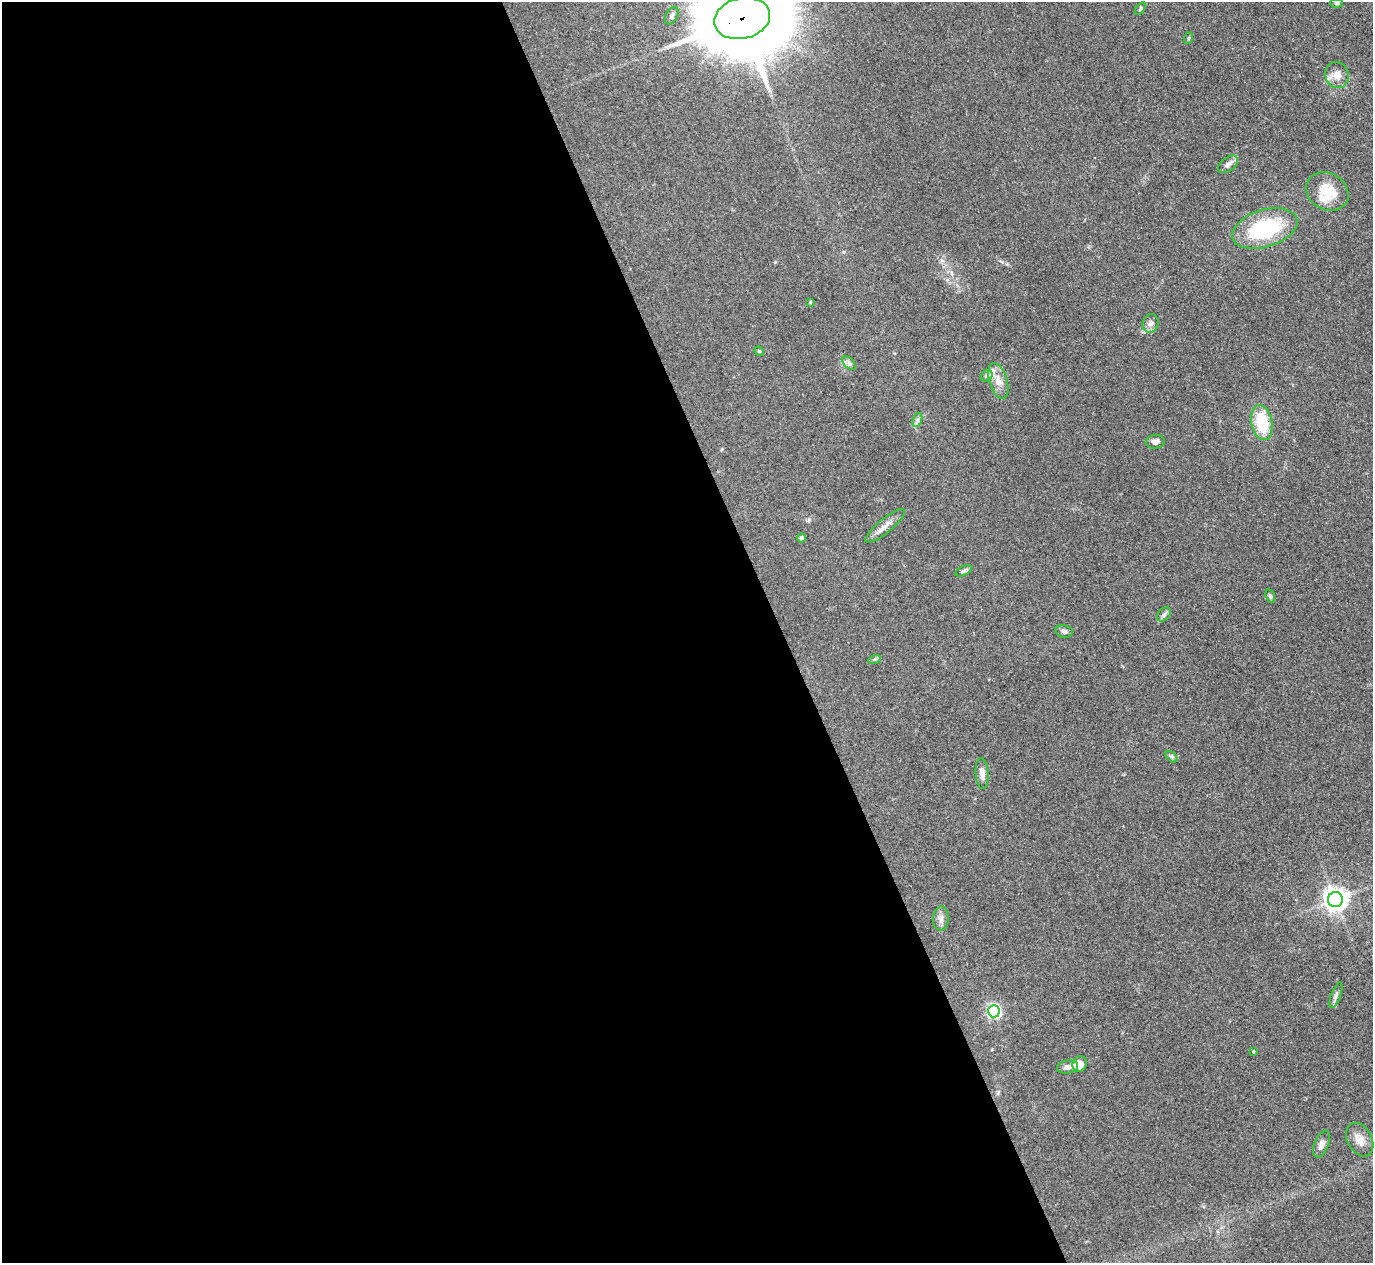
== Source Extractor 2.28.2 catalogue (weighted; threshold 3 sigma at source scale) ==
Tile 9 of 4 x 4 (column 1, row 3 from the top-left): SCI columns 3-1373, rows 1541-2801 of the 5489 x 5476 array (HDU 1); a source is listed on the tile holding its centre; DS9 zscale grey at full resolution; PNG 1375 x 1265 px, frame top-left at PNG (2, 2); each listed source drawn as its Kron ellipse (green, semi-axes under 4 px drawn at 4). Shown black and unused: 57% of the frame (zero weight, under 3 of 4 exposures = <1% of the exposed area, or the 3 px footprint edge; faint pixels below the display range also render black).
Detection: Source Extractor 2.28.2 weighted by HDU 2 'WHT'; one run over the whole footprint, this tile lists its part. Background 0.114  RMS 0.0067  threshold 0.03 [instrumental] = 3 sigma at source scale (4.5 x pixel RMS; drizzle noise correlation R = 1.50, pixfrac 1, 0.05/0.05 arcsec/px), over >= 5 px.
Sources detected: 38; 2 inside a brighter listed object's ellipse — not listed separately; the other 36 listed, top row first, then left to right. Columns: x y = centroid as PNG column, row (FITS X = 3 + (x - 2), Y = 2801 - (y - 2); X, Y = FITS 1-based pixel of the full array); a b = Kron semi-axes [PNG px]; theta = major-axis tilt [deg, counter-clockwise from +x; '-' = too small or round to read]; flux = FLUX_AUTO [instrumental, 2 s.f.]
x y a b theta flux
1337 3 6 4 -1 1.1
1140 8 7 4 54 1
672 16 9 6 61 2.6
742 18 28 20 13 12000
1189 38 6 4 71 0.8
1337 75 13 11 -70 6.2
1228 164 11 6 37 3.3
1327 191 22 18 -30 19
1265 228 34 18 17 58
810 302 3 3 - 0.64
1150 323 9 7 71 3
759 351 5 4 - 0.66
849 363 8 5 -45 1.7
987 376 6 5 - 2.1
998 381 18 9 -73 6
917 420 7 4 71 1.6
1262 423 18 10 -78 26
1155 442 9 7 8 2.5
885 526 25 7 39 5.5
801 538 4 4 - 1.9
964 571 9 4 24 1.3
1270 596 7 4 -70 1.2
1164 615 8 5 48 1.7
1064 631 8 6 -10 1.8
875 659 6 4 17 0.93
1171 757 7 4 -45 1.2
982 773 15 6 -86 4.6
1335 900 7 7 - 540
941 918 12 7 85 3.3
1336 995 13 5 70 2.3
994 1011 6 6 - 120
1253 1052 4 3 - 0.62
1080 1064 8 7 - 6.7
1067 1067 10 6 8 3
1360 1140 18 12 -62 7
1321 1144 14 7 67 3.6
Overlapping masked pixels (flux is a lower limit): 1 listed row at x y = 742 18
Isophote crosses this tile's border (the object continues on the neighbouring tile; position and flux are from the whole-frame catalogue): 1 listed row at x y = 742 18